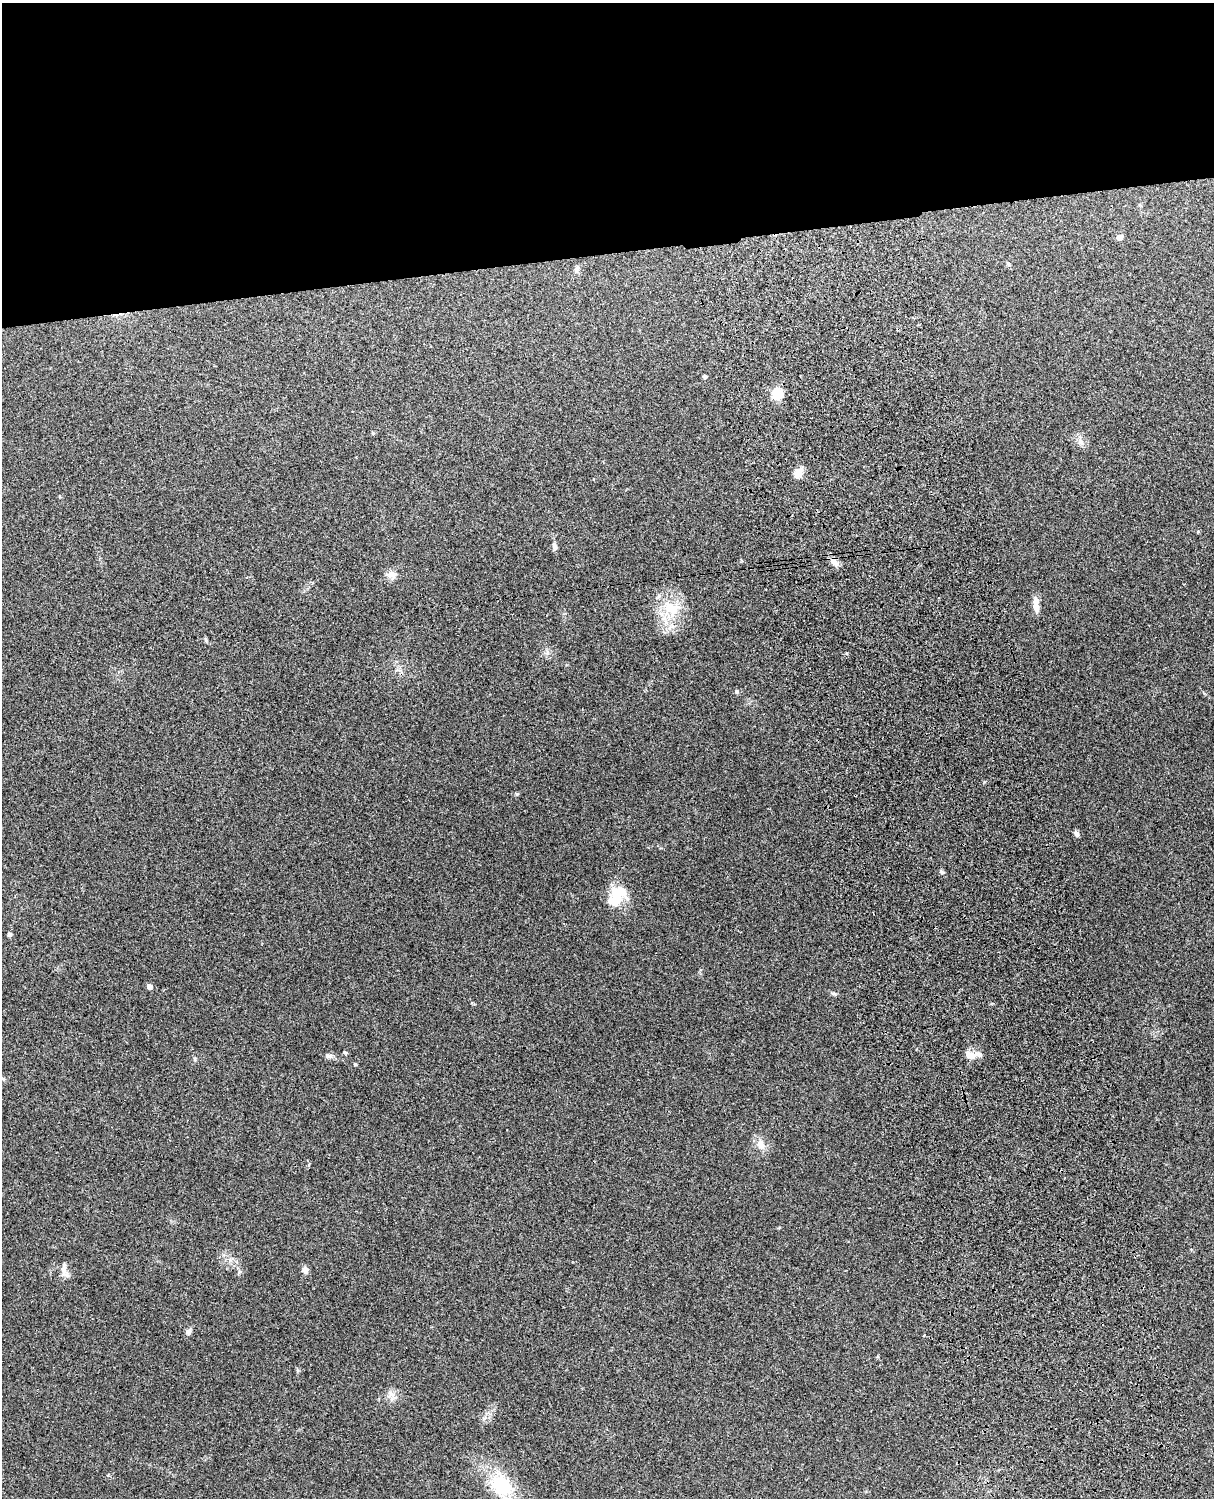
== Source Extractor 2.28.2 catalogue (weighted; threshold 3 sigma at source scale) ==
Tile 2 of 4 x 3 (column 2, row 1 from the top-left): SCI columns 1331-2542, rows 3156-4651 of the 5088 x 4928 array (HDU 1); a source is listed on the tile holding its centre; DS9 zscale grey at full resolution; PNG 1216 x 1500 px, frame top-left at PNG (2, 3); no overlay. Shown black and unused: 17% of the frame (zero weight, under 3 of 4 exposures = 6% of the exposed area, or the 3 px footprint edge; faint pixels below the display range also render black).
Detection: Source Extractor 2.28.2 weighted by HDU 2 'WHT'; one run over the whole footprint, this tile lists its part. Background 0.279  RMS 0.0091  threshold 0.0411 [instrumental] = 3 sigma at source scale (4.5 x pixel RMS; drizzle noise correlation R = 1.50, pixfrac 1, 0.05/0.05 arcsec/px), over >= 5 px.
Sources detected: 30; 2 inside a brighter object's white glare — not listed; the other 28 listed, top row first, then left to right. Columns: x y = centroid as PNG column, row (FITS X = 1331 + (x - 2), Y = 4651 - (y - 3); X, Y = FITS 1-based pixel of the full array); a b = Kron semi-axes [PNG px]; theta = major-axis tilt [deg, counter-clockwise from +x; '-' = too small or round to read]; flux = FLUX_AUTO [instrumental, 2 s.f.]
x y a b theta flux
1120 237 5 5 - 5.4
577 270 10 5 73 2.5
705 377 4 4 - 1.9
777 394 12 11 - 16
1080 441 10 6 -81 3.9
798 473 13 9 62 7.6
554 547 9 6 -70 2.9
834 562 14 7 -46 5.4
392 575 12 9 -10 5.1
1036 605 19 7 -84 7.4
672 609 24 19 -15 26
206 640 6 4 -71 1.3
737 692 6 5 - 1.5
1076 834 8 5 -63 2.4
941 872 6 5 - 1.8
615 902 23 17 17 17
9 934 6 5 - 1.6
149 987 5 4 - 5.2
833 993 8 3 -19 1.5
970 1055 15 9 -23 8.7
329 1056 9 6 -8 2.9
355 1064 5 4 - 0.96
761 1144 17 10 -62 7.6
64 1270 23 7 -78 5.4
305 1270 8 7 - 3.9
189 1331 8 6 45 3.2
391 1394 9 7 36 4.7
501 1485 31 25 -44 43
Unlisted compact peaks at least as high as the median listed source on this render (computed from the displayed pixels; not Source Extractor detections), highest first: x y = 847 653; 516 794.